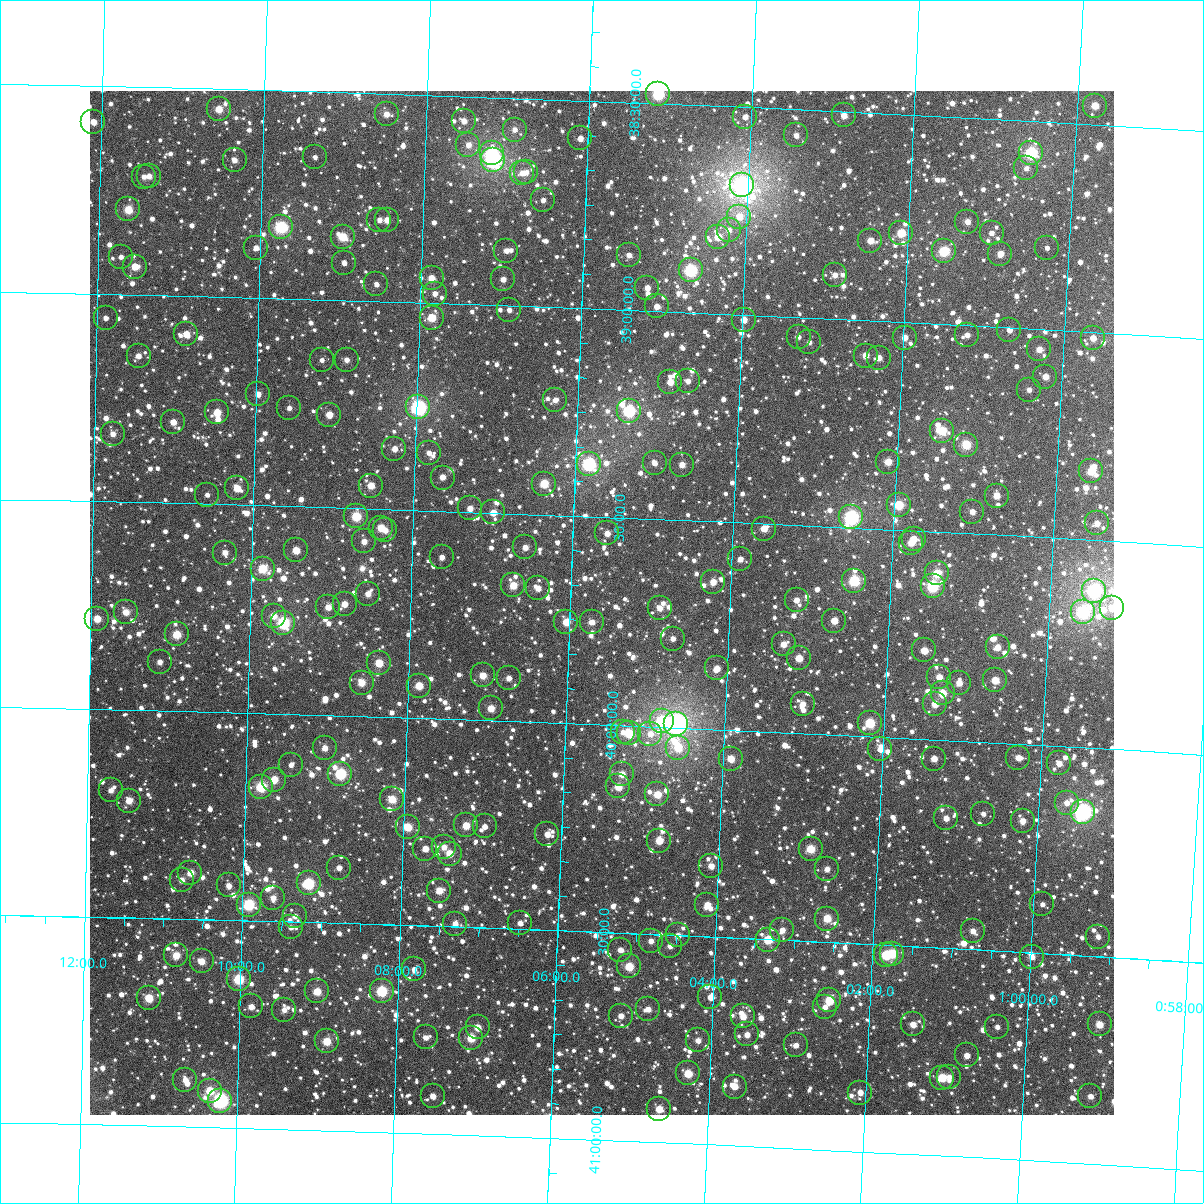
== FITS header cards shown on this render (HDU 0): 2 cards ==
NAXIS1  =                 1024
NAXIS2  =                 1024

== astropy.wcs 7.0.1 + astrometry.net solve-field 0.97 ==
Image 1024 x 1024 px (HDU 0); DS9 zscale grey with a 90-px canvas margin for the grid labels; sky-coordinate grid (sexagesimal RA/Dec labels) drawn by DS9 from the SOLVED WCS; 262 Tycho-2 reference stars matched to detected sources circled (green)
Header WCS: RA---TAN-SIP/DEC--TAN-SIP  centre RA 01:05:36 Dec +39:42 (16.40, +39.71 deg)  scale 8.67 arcsec/px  FOV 148.0' x 148.0'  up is +178 deg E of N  parity flipped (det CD > 0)
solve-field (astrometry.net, Tycho-2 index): VERIFIED the header's WCS against the Tycho-2 star catalogue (verified at 6 index scales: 14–262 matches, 0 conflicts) and refined it, rather than solving blind
Solved WCS: RA---TAN-SIP/DEC--TAN-SIP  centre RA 01:05:36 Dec +39:42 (16.40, +39.71 deg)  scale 8.67 arcsec/px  FOV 148.0' x 148.0'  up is +178 deg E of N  parity flipped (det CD > 0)
The solver's refit moves the header's centre by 0.21 arcsec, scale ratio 1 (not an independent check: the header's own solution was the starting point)
Tycho-2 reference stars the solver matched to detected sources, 262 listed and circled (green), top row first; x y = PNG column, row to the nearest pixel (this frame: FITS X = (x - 90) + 1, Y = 1024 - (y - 91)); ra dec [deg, ICRS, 3 dp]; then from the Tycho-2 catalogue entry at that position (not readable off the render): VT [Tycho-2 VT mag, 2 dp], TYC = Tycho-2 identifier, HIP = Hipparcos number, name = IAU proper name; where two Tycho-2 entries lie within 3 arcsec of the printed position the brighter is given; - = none
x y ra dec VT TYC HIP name
658 94 16.288 +38.476 8.48 2799-470-1 - -
1095 106 14.943 +38.455 10.38 2798-440-1 - -
219 109 17.639 +38.549 10.35 2800-776-1 - -
387 114 17.122 +38.549 11.45 2799-110-1 - -
844 115 15.715 +38.509 10.88 2799-116-1 - -
745 117 16.018 +38.523 11.35 2799-528-1 - -
464 121 16.883 +38.559 11.48 2799-186-1 - -
93 122 18.024 +38.587 11.01 2800-2-1 - -
515 130 16.726 +38.576 11.37 2799-220-1 - -
796 135 15.859 +38.563 11.42 2799-852-1 - -
580 138 16.523 +38.592 11.17 2799-928-1 - -
468 145 16.867 +38.617 11.25 2799-1304-1 - -
492 153 16.794 +38.634 8.77 2799-1256-1 - -
1031 153 15.133 +38.577 8.45 2799-520-1 4712 -
315 157 17.339 +38.658 12.06 2799-1208-1 - -
235 160 17.586 +38.671 11.76 2800-1071-1 - -
493 160 16.788 +38.650 7.62 2799-984-1 5249 -
1026 168 15.145 +38.614 11.49 2799-740-1 - -
526 172 16.686 +38.678 11.54 2799-472-1 - -
522 173 16.698 +38.680 11.66 2799-1117-1 - -
149 176 17.849 +38.714 11.35 2800-777-1 - -
144 177 17.865 +38.716 11.81 2800-833-1 - -
742 185 16.019 +38.689 7.36 2799-418-1 5002 -
543 200 16.631 +38.743 11.68 2799-448-1 - -
128 209 17.910 +38.795 9.92 2800-533-1 - -
739 217 16.022 +38.764 10.95 2799-948-1 - -
379 220 17.134 +38.804 11.77 2799-440-1 - -
387 220 17.110 +38.804 11.13 2799-1059-1 - -
967 222 15.318 +38.750 11.23 2799-540-1 - -
281 227 17.438 +38.828 8.61 2799-990-1 5449 -
729 230 16.053 +38.797 11.43 2799-238-1 - -
901 233 15.521 +38.785 9.84 2799-1143-1 - -
992 233 15.242 +38.775 11.69 2799-1078-1 - -
343 237 17.246 +38.848 9.78 2799-987-1 - -
718 237 16.086 +38.815 10.31 2799-1099-1 - -
870 241 15.615 +38.807 10.82 2799-1038-1 - -
256 248 17.512 +38.880 11.40 2800-879-1 - -
1047 248 15.068 +38.803 11.94 2799-166-1 - -
506 251 16.739 +38.868 11.69 2799-859-1 - -
944 251 15.385 +38.824 9.06 2799-850-1 - -
1000 254 15.212 +38.824 10.70 2799-118-1 - -
629 255 16.359 +38.868 11.40 2799-889-1 - -
121 257 17.930 +38.910 12.66 2800-781-1 - -
344 263 17.239 +38.911 11.88 2799-825-1 - -
135 267 17.886 +38.933 10.48 2800-913-1 - -
691 270 16.166 +38.898 8.40 2799-699-1 5052 -
835 275 15.719 +38.894 11.30 2799-781-1 - -
432 278 16.967 +38.941 10.42 2799-809-1 - -
503 279 16.745 +38.937 11.29 2799-501-1 - -
376 284 17.137 +38.959 11.80 2799-487-1 - -
647 288 16.298 +38.945 11.51 2799-657-1 - -
435 294 16.956 +38.977 11.37 2799-337-1 - -
657 306 16.266 +38.989 11.24 2799-659-1 - -
509 310 16.723 +39.011 11.84 2799-941-1 - -
106 318 17.973 +39.058 12.16 2800-249-1 - -
432 318 16.963 +39.035 9.91 2799-671-1 - -
744 320 15.995 +39.012 10.83 2799-479-1 - -
1009 330 15.171 +39.006 12.13 2799-555-1 - -
186 334 17.722 +39.092 10.76 2800-383-1 - -
967 335 15.301 +39.023 11.65 2799-789-1 - -
799 337 15.823 +39.047 12.36 2799-841-1 - -
905 338 15.494 +39.036 10.95 2799-775-1 - -
1093 338 14.911 +39.014 10.89 2798-639-1 - -
809 342 15.789 +39.059 11.48 2799-581-1 - -
1039 349 15.076 +39.048 10.93 2799-623-1 - -
139 356 17.869 +39.147 11.60 2800-279-1 - -
866 356 15.612 +39.084 10.76 2799-307-1 - -
879 358 15.570 +39.088 11.27 2799-105-1 - -
322 360 17.300 +39.146 12.18 2799-313-1 - -
347 360 17.223 +39.143 11.41 2799-91-1 - -
1045 377 15.052 +39.113 11.15 2799-675-1 - -
688 381 16.161 +39.165 11.25 2799-143-1 - -
670 382 16.215 +39.169 11.03 2799-415-1 - -
1029 390 15.101 +39.147 11.67 2799-491-1 - -
258 394 17.495 +39.233 11.11 2799-255-1 - -
555 400 16.571 +39.223 11.65 2799-423-1 - -
418 407 16.995 +39.253 7.84 2799-749-1 5313 -
289 408 17.396 +39.263 11.49 2799-275-1 - -
629 411 16.340 +39.243 9.12 2799-3-1 - -
217 412 17.620 +39.279 10.26 2800-759-1 - -
329 415 17.271 +39.277 10.65 2799-39-1 - -
173 422 17.756 +39.304 11.04 2800-477-1 - -
942 431 15.364 +39.256 9.89 2799-163-1 - -
113 434 17.943 +39.336 11.66 2800-161-1 - -
966 445 15.286 +39.287 9.49 2799-495-1 - -
394 449 17.065 +39.354 11.17 2799-505-1 - -
429 453 16.958 +39.361 11.88 2799-299-1 - -
888 462 15.527 +39.337 10.69 2799-187-1 - -
655 463 16.253 +39.366 11.69 2799-37-1 - -
589 464 16.458 +39.374 8.20 2799-201-1 5142 -
682 465 16.167 +39.367 11.01 2799-295-1 - -
1091 471 14.893 +39.334 9.78 2798-591-1 - -
443 478 16.911 +39.420 11.38 2803-268-1 - -
544 484 16.595 +39.426 9.66 2803-476-1 - -
371 486 17.135 +39.444 10.45 2803-407-1 - -
237 488 17.552 +39.460 10.49 2804-405-1 - -
207 495 17.645 +39.478 12.27 2804-259-1 - -
997 496 15.184 +39.405 10.76 2803-263-1 - -
899 505 15.487 +39.440 9.55 2803-479-1 - -
470 508 16.824 +39.492 11.03 2803-410-1 - -
493 512 16.751 +39.499 10.77 2803-83-1 - -
972 512 15.257 +39.447 11.05 2803-515-1 - -
356 516 17.178 +39.520 9.64 2803-262-1 - -
851 517 15.633 +39.476 7.94 2803-292-1 4863 -
1097 523 14.867 +39.459 11.03 2802-1047-1 - -
381 528 17.100 +39.545 10.30 2803-70-1 - -
764 529 15.905 +39.512 10.43 2803-544-1 - -
385 530 17.086 +39.551 11.30 2803-493-1 - -
607 533 16.393 +39.539 11.18 2803-316-1 - -
914 539 15.435 +39.519 11.12 2803-102-1 - -
364 541 17.151 +39.579 11.29 2803-360-1 - -
911 543 15.442 +39.529 10.59 2803-502-1 - -
525 547 16.647 +39.581 11.27 2803-219-1 - -
296 550 17.363 +39.606 10.37 2803-439-1 - -
225 553 17.585 +39.616 11.35 2804-362-1 - -
442 557 16.906 +39.611 11.58 2803-435-1 - -
740 559 15.974 +39.588 11.33 2803-198-1 - -
263 569 17.466 +39.652 9.45 2803-361-1 - -
937 573 15.357 +39.600 10.03 2803-236-1 - -
854 581 15.615 +39.627 8.98 2803-222-1 4853 -
713 582 16.056 +39.646 10.81 2803-472-1 - -
513 585 16.680 +39.673 10.29 2803-297-1 - -
933 586 15.368 +39.631 8.79 2803-523-1 4787 -
538 588 16.602 +39.678 11.04 2803-483-1 - -
1094 591 14.863 +39.621 9.32 2802-1016-1 - -
368 594 17.134 +39.705 10.96 2803-455-1 - -
797 600 15.792 +39.680 11.66 2803-340-1 - -
345 604 17.206 +39.731 10.93 2803-164-1 - -
328 607 17.257 +39.740 10.97 2803-342-1 - -
660 608 16.219 +39.714 11.52 2803-511-1 - -
1112 608 14.806 +39.661 10.70 2802-975-1 - -
126 612 17.891 +39.764 10.57 2804-384-1 - -
1083 612 14.895 +39.675 8.60 2802-1148-1 4640 -
274 616 17.427 +39.765 10.63 2803-79-1 - -
97 619 17.979 +39.782 10.23 2804-73-1 - -
834 621 15.671 +39.726 10.44 2803-469-1 - -
566 622 16.510 +39.756 10.28 2803-293-1 - -
592 622 16.429 +39.754 11.56 2803-172-1 - -
283 623 17.397 +39.781 8.46 2803-288-1 5441 -
177 634 17.730 +39.816 9.72 2804-270-1 - -
673 639 16.174 +39.786 11.57 2803-332-1 - -
784 644 15.826 +39.789 10.85 2803-161-1 - -
998 647 15.156 +39.770 11.23 2803-370-1 - -
924 650 15.385 +39.787 10.80 2803-411-1 - -
799 658 15.776 +39.820 10.35 2803-465-1 - -
160 662 17.781 +39.883 11.09 2804-374-1 - -
379 663 17.092 +39.871 9.95 2803-146-1 - -
717 668 16.032 +39.854 11.02 2803-321-1 - -
483 675 16.766 +39.893 10.43 2803-529-1 - -
939 677 15.334 +39.849 10.77 2803-491-1 - -
509 678 16.684 +39.897 11.06 2803-320-1 - -
995 680 15.158 +39.850 10.34 2803-510-1 - -
362 683 17.145 +39.919 10.38 2803-317-1 - -
959 683 15.271 +39.861 11.08 2803-517-1 - -
419 686 16.965 +39.922 10.15 2803-559-1 - -
943 693 15.321 +39.887 9.89 2803-500-1 - -
803 704 15.758 +39.930 11.24 2803-122-1 - -
935 704 15.343 +39.915 10.57 2803-210-1 - -
491 708 16.736 +39.971 10.50 2803-1669-1 - -
662 721 16.198 +39.987 8.98 2803-1581-1 - -
870 723 15.544 +39.968 9.25 2803-1824-1 - -
676 724 16.152 +39.991 6.80 2803-1957-1 5045 -
623 732 16.319 +40.016 12.03 2803-1514-1 - -
629 733 16.298 +40.019 9.76 2803-1378-1 5088 -
650 734 16.232 +40.018 11.42 2803-1815-1 - -
325 748 17.254 +40.079 11.17 2803-1583-1 - -
678 748 16.143 +40.048 10.19 2803-1291-1 - -
880 749 15.507 +40.030 11.06 2803-1633-1 - -
1018 758 15.072 +40.033 11.13 2803-1331-1 - -
731 759 15.976 +40.070 10.96 2803-1816-1 - -
934 759 15.337 +40.046 10.90 2803-1425-1 - -
1059 763 14.943 +40.041 11.42 2802-1273-1 - -
291 765 17.360 +40.123 11.53 2803-1440-1 - -
340 774 17.203 +40.140 8.78 2803-1838-1 - -
622 774 16.317 +40.118 10.63 2803-1947-1 - -
274 780 17.411 +40.159 10.49 2803-1322-1 - -
618 786 16.326 +40.148 10.20 2803-1359-1 - -
261 787 17.452 +40.177 9.78 2803-1676-2 - -
111 790 17.926 +40.195 11.40 2804-976-1 - -
657 794 16.202 +40.163 10.27 2803-1763-1 - -
392 799 17.037 +40.198 10.10 2803-1701-1 - -
129 801 17.867 +40.218 10.52 2804-1306-1 - -
1067 803 14.913 +40.135 11.68 2802-1463-1 - -
1083 812 14.859 +40.155 7.55 2802-1387-1 4630 -
983 814 15.173 +40.172 11.65 2803-1600-1 - -
946 818 15.290 +40.188 11.01 2803-1596-1 - -
1023 821 15.048 +40.184 11.34 2803-1529-1 - -
466 825 16.802 +40.255 10.23 2803-1238-1 - -
485 826 16.743 +40.256 12.00 2803-1319-1 - -
408 827 16.985 +40.264 9.95 2803-1363-1 - -
547 834 16.544 +40.269 11.01 2803-1486-1 - -
659 841 16.190 +40.274 10.26 2803-1574-1 - -
444 847 16.869 +40.309 11.17 2803-1076-1 - -
425 849 16.928 +40.314 11.49 2803-992-1 - -
811 849 15.712 +40.278 9.77 2803-1758-1 - -
450 854 16.851 +40.324 10.25 2803-1397-1 - -
711 866 16.023 +40.330 10.94 2803-1946-1 - -
339 868 17.198 +40.367 11.43 2803-642-1 - -
827 869 15.657 +40.324 11.61 2803-1893-1 - -
190 873 17.668 +40.389 10.37 2804-1368-1 - -
182 880 17.695 +40.407 11.23 2804-1567-1 - -
309 883 17.293 +40.407 8.89 2803-1445-1 5404 -
229 885 17.546 +40.417 11.43 2804-679-1 - -
439 891 16.879 +40.414 10.35 2803-1116-1 - -
273 898 17.404 +40.444 11.31 2803-960-1 - -
1042 904 14.972 +40.382 12.01 2802-1940-1 - -
249 905 17.481 +40.462 8.82 2803-1847-1 - -
707 905 16.030 +40.424 10.70 2803-919-1 - -
295 916 17.334 +40.486 11.32 2803-1477-1 - -
827 919 15.649 +40.443 10.06 2803-1004-1 - -
520 923 16.620 +40.486 11.44 2803-1513-1 - -
455 924 16.825 +40.492 11.36 2803-1482-1 - -
291 927 17.346 +40.514 11.57 2803-1615-1 - -
782 930 15.789 +40.476 11.40 2803-1796-1 - -
973 931 15.187 +40.456 11.34 2803-1487-1 - -
678 935 16.118 +40.500 11.11 2803-1155-1 - -
1098 937 14.790 +40.453 12.08 2802-1863-1 - -
768 940 15.833 +40.501 9.60 2803-1306-1 - -
651 941 16.203 +40.516 11.53 2803-963-1 - -
670 946 16.142 +40.526 11.22 2803-808-1 - -
620 950 16.299 +40.540 11.33 2803-1843-1 - -
892 954 15.438 +40.520 9.48 2803-1603-1 - -
176 955 17.706 +40.588 10.12 2804-918-1 - -
886 955 15.458 +40.524 9.61 2803-1601-1 - -
1032 957 14.994 +40.510 11.66 2802-1827-1 - -
202 961 17.625 +40.601 10.52 2804-701-1 - -
629 966 16.268 +40.580 9.79 2803-899-1 - -
414 969 16.951 +40.605 11.55 2803-1499-1 - -
239 979 17.506 +40.642 9.17 2804-1804-1 - -
317 991 17.257 +40.666 10.05 2803-1112-1 - -
382 991 17.051 +40.661 8.89 2803-1875-1 - -
710 997 16.007 +40.645 11.26 2803-1311-1 - -
149 998 17.789 +40.693 9.79 2804-1475-1 - -
829 1000 15.629 +40.640 9.89 2803-1086-1 - -
251 1006 17.464 +40.707 11.08 2803-1323-1 - -
825 1007 15.643 +40.656 11.72 2803-1109-1 - -
648 1009 16.203 +40.681 11.96 2803-1184-1 - -
284 1010 17.359 +40.713 12.05 2803-763-1 - -
621 1016 16.289 +40.699 11.31 2803-999-1 - -
743 1016 15.901 +40.688 11.04 2803-799-1 - -
913 1024 15.360 +40.688 11.02 2803-1029-1 - -
1100 1024 14.769 +40.664 10.41 2802-1771-1 - -
478 1027 16.743 +40.740 10.99 2803-1639-1 - -
997 1027 15.093 +40.683 11.90 2803-883-1 - -
747 1034 15.886 +40.731 11.36 2803-976-1 - -
426 1037 16.906 +40.769 11.37 2803-605-1 - -
471 1038 16.762 +40.766 9.82 2803-1442-1 - -
698 1040 16.041 +40.751 11.23 2803-903-1 - -
327 1041 17.221 +40.785 9.84 2803-1262-1 - -
796 1045 15.729 +40.752 11.28 2803-1019-1 - -
967 1055 15.184 +40.756 11.16 2803-1222-1 - -
688 1073 16.068 +40.831 9.99 2803-1576-1 - -
949 1077 15.237 +40.809 11.78 2803-1036-1 - -
942 1078 15.260 +40.812 9.80 2803-1856-1 - -
185 1080 17.668 +40.887 11.63 2804-1437-1 - -
735 1087 15.917 +40.858 11.12 2803-800-1 4967 -
210 1091 17.588 +40.912 10.08 2804-654-1 - -
860 1093 15.517 +40.858 11.09 2803-1169-1 - -
433 1096 16.877 +40.909 11.07 2803-1496-1 - -
1090 1096 14.785 +40.837 11.61 2802-1768-1 - -
220 1101 17.555 +40.935 7.86 2804-638-1 5486 -
659 1109 16.155 +40.920 10.39 2803-978-1 - -